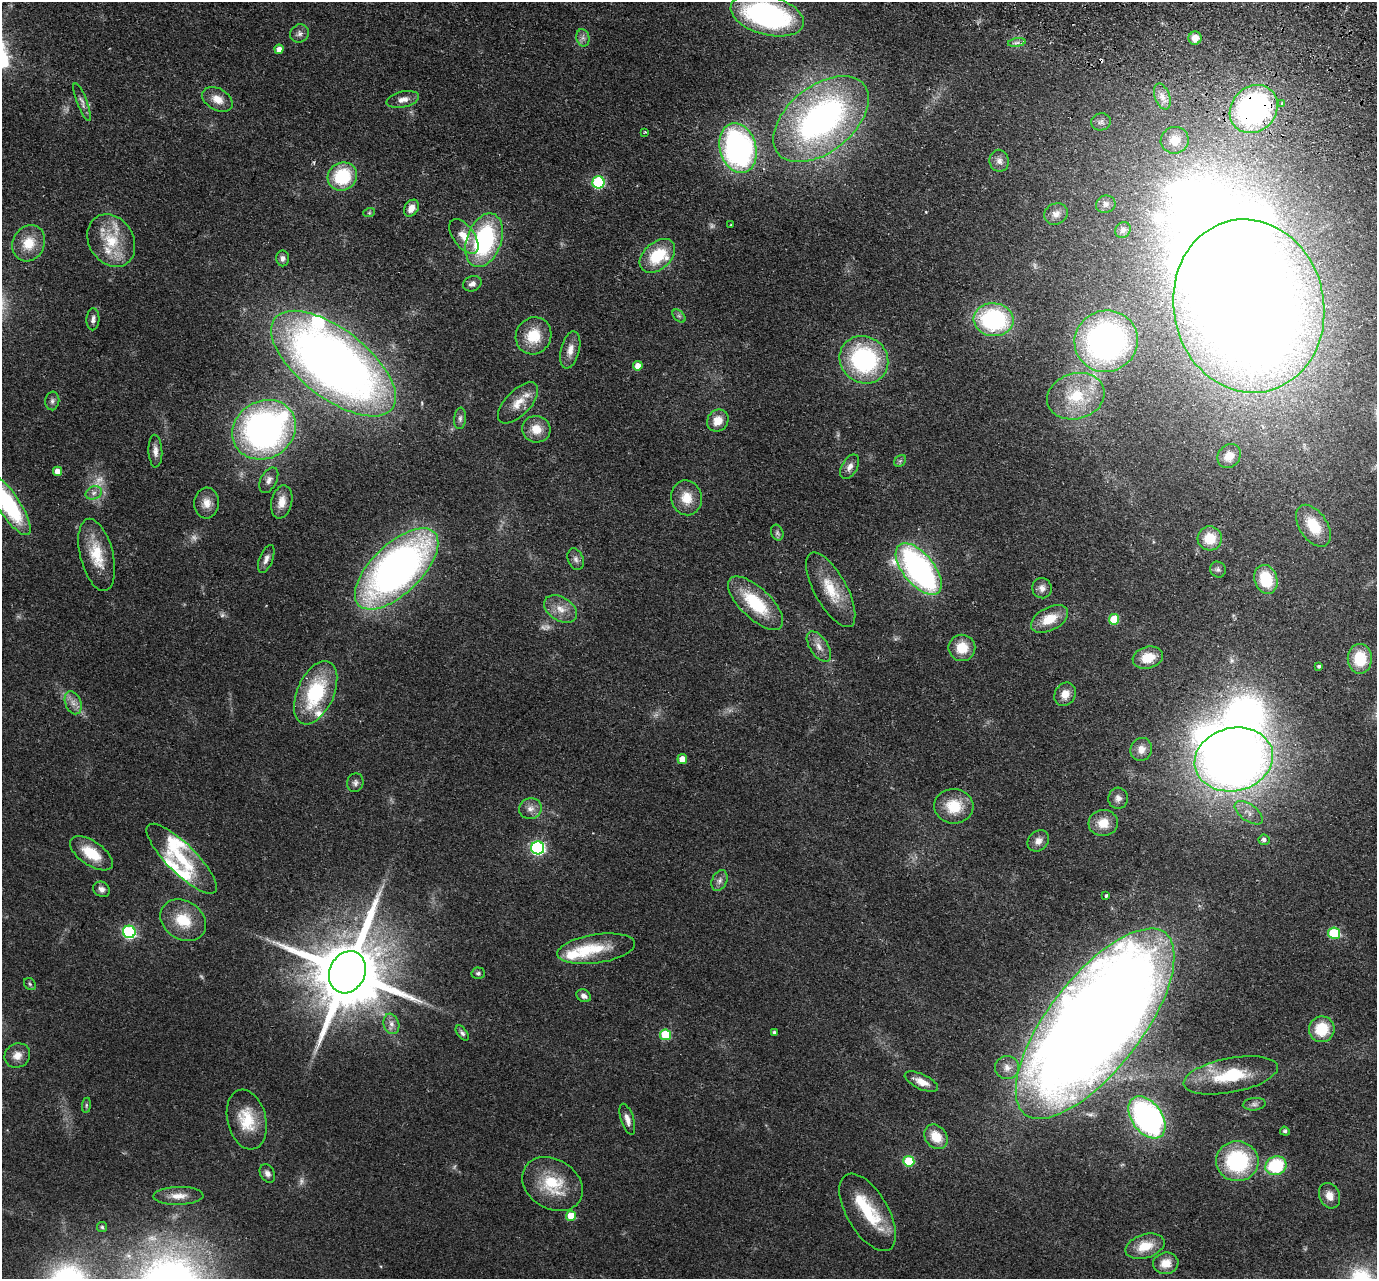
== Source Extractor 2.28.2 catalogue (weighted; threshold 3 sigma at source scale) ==
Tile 10 of 4 x 4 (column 2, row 3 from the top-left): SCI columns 1400-2774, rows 1600-2876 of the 5549 x 5621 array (HDU 1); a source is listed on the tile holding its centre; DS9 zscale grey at full resolution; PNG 1379 x 1281 px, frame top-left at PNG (2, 2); each listed source drawn as its Kron ellipse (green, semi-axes under 4 px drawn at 4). Shown black and unused: <1% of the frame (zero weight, under 2 of 3 exposures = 3% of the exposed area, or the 3 px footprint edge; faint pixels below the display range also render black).
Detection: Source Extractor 2.28.2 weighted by HDU 2 'WHT'; one run over the whole footprint, this tile lists its part. Background 0.0798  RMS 0.008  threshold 0.0358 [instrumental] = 3 sigma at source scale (4.5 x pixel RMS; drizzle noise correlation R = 1.50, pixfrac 1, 0.05/0.05 arcsec/px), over >= 5 px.
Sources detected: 168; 8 too faint to see at this stretch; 10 inside a brighter object's white glare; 1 cosmic-ray / hot-pixel residue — neither listed nor drawn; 10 inside a brighter listed object's ellipse — not listed separately; the other 139 listed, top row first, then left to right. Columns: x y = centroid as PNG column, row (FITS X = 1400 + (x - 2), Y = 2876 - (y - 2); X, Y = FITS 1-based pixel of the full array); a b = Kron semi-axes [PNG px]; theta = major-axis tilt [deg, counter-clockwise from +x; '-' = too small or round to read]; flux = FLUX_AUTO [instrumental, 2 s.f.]
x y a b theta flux
767 15 37 19 -15 150
300 33 10 9 - 3.4
583 38 9 6 -77 3
1195 38 6 6 - 8.3
1017 43 9 4 9 2.2
279 49 4 4 - 4.4
1162 97 13 7 -70 5.8
217 99 16 10 -29 9.8
403 99 16 8 13 5.9
82 102 20 5 -69 4.1
1282 103 3 3 - 1.6
1254 109 26 22 45 200
821 119 55 33 39 270
1101 122 10 8 9 3.1
645 132 4 3 - 0.66
1175 140 14 13 - 13
738 148 25 18 -75 240
999 161 11 9 -80 4.6
342 176 15 14 - 43
598 182 6 6 - 87
1106 204 10 8 18 2.9
411 208 9 7 57 7.3
369 213 6 4 18 1
1056 214 12 10 26 5.3
731 225 3 2 - 0.82
1123 230 8 7 - 2.2
464 236 20 10 -54 13
484 240 28 17 70 100
111 241 28 22 -58 31
29 243 19 15 63 17
657 256 20 13 41 33
283 258 8 6 -89 2.7
472 284 9 7 24 3.8
1249 306 87 75 -78 1500
679 316 8 5 -44 1.8
93 319 11 6 88 3
994 320 20 16 -5 100
534 336 19 17 59 22
1106 341 32 30 23 230
570 350 19 9 76 7.7
864 360 25 23 -39 110
333 364 74 34 -38 800
638 366 5 4 - 8.1
1076 396 29 23 16 37
52 401 9 7 83 2.6
518 403 26 12 46 13
460 418 11 6 85 2.4
718 421 12 10 51 11
536 429 14 13 - 12
264 430 33 28 31 270
155 451 16 7 -88 5
1229 456 13 10 48 7.7
900 461 7 5 44 1.6
850 467 13 7 61 4.6
58 471 4 4 - 6.9
269 480 14 8 63 4.4
94 493 8 6 22 3.2
687 498 17 15 -78 14
282 502 17 10 78 9.3
206 503 15 12 87 8.4
9 505 35 11 -57 85
1313 526 23 14 -56 25
777 533 8 6 -70 2
1210 538 12 12 - 18
97 555 37 16 -76 26
266 559 15 6 68 4.1
576 559 11 7 -70 3.3
397 569 52 25 44 400
919 569 31 15 -51 220
1218 569 8 7 - 2.2
1266 579 15 11 -71 31
1042 588 10 9 - 4.7
831 590 42 16 -61 25
756 603 35 15 -44 43
561 609 18 11 -31 10
1049 619 20 11 28 17
1114 619 5 5 - 26
819 647 17 9 -56 6.7
962 648 13 13 - 16
1148 658 15 11 15 15
1360 659 15 12 89 26
1319 666 4 3 - 1.6
316 693 34 18 66 63
1065 694 12 10 57 8.8
73 703 12 8 -68 5.1
1141 749 11 10 - 6.4
682 759 5 5 - 7.6
1234 759 39 31 13 730
355 783 9 8 - 2.8
1118 798 10 9 - 4.4
954 806 19 17 -5 24
530 809 11 10 - 5.6
1249 813 16 8 -36 6.2
1103 823 14 13 - 13
1264 840 5 5 - 2.6
1038 841 12 9 42 5.4
538 848 6 6 - 160
91 853 24 12 -34 21
182 859 47 14 -45 38
720 881 11 7 65 3.6
102 889 9 7 -32 3.3
1106 895 3 3 - 5
183 920 24 19 -33 25
129 932 6 6 - 110
1334 933 6 5 - 50
596 949 39 14 8 24
347 972 22 17 65 10000
478 973 7 6 - 1.6
30 984 6 5 - 1.5
584 996 7 6 - 3.5
391 1024 10 7 -72 4
1095 1024 115 47 52 2300
1322 1029 13 12 - 25
774 1032 3 3 - 1.8
462 1033 9 5 -53 2.1
665 1035 5 5 - 37
17 1055 13 12 - 7.4
1007 1068 12 11 - 6.7
1231 1075 48 17 11 43
921 1082 18 7 -25 9.1
1254 1104 11 6 5 2.8
86 1105 7 4 82 1.2
1147 1117 24 15 -54 210
627 1119 16 6 -72 5.1
247 1120 30 19 -76 26
1285 1131 5 4 - 1.7
936 1137 13 10 -49 15
909 1161 5 5 - 36
1237 1161 21 20 - 75
1276 1166 11 9 20 50
267 1173 9 7 -61 3.5
552 1184 32 24 -33 37
178 1196 25 9 1 9.2
1330 1196 13 10 -66 7.2
868 1212 43 20 -59 43
571 1216 5 5 - 19
102 1227 5 5 - 1.3
1145 1246 20 11 17 15
1166 1263 13 10 9 10
Overlapping masked pixels (flux is a lower limit): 2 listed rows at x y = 1254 109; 1095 1024
Isophote crosses this tile's border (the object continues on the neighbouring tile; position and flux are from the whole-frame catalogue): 2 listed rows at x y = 767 15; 9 505